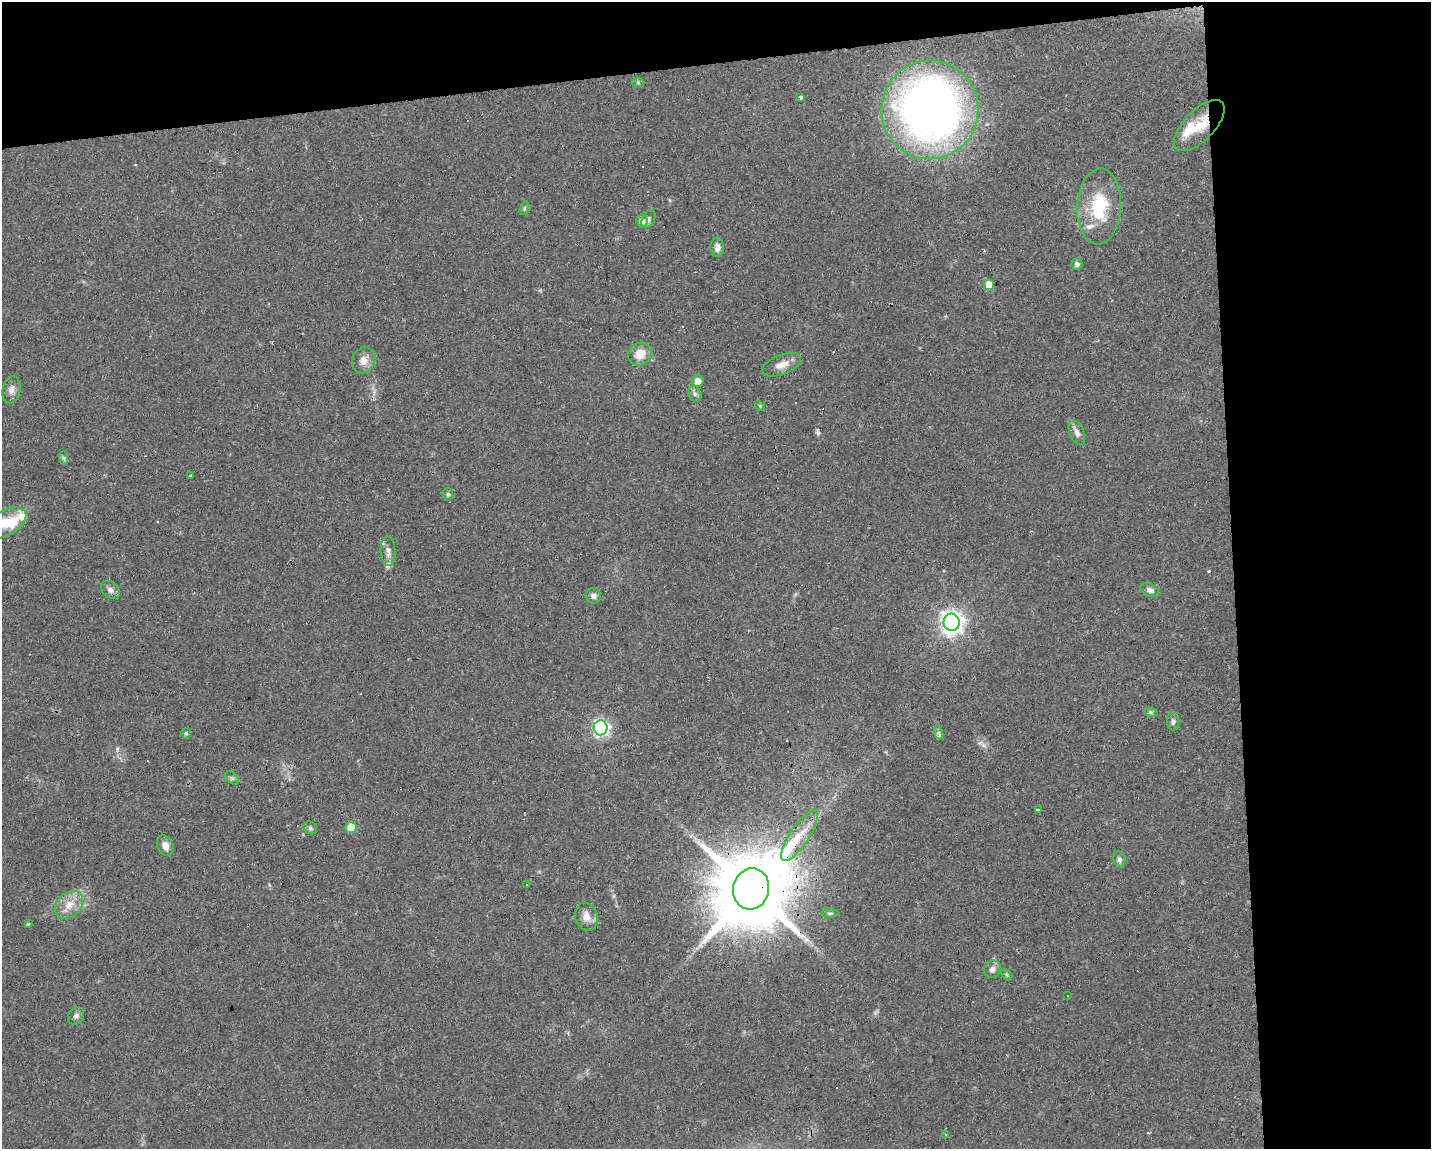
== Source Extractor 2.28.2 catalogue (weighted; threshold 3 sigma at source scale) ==
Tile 3 of 3 x 4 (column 3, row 1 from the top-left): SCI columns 2907-4335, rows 3443-4589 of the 4342 x 4589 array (HDU 1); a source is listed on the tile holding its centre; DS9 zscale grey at full resolution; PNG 1433 x 1151 px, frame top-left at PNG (2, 2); each listed source drawn as its Kron ellipse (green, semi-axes under 4 px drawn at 4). Shown black and unused: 19% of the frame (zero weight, under 2 of 3 exposures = <1% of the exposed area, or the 3 px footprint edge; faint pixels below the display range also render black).
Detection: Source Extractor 2.28.2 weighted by HDU 2 'WHT'; one run over the whole footprint, this tile lists its part. Background 0.0818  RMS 0.0065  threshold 0.0294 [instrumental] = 3 sigma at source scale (4.5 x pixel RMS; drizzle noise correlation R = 1.50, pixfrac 1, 0.0396/0.0396 arcsec/px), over >= 5 px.
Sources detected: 65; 1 too faint to see at this stretch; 7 cosmic-ray / hot-pixel residue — neither listed nor drawn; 6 inside a brighter listed object's ellipse — not listed separately; the other 51 listed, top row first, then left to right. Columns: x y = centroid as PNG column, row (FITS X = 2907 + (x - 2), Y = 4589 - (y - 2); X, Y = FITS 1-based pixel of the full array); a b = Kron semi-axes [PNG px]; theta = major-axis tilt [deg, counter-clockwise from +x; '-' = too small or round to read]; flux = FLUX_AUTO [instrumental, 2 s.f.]
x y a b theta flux
638 82 6 4 0 0.99
801 97 4 3 - 4.3
930 110 49 48 - 440
1199 125 32 15 45 18
1099 206 38 22 87 35
524 208 7 4 71 0.92
648 219 9 6 61 1.8
642 221 6 5 - 3.5
717 248 9 7 -88 3.6
1077 264 5 5 - 2.3
989 285 5 5 - 12
640 354 12 11 - 9.3
363 360 13 11 64 5.8
781 365 21 9 21 6.6
698 381 6 5 - 6.7
11 390 14 9 77 3.8
695 394 8 6 -63 1.9
760 406 5 4 - 0.79
1077 433 12 7 -66 3.3
64 458 7 4 -89 1.1
191 476 4 2 - 1.1
448 494 6 5 - 1.2
6 523 22 12 29 13
388 551 15 7 -87 4
110 590 10 7 -44 2.7
1150 590 10 6 -28 2.4
593 596 8 7 - 2.7
952 622 8 8 - 440
1151 712 7 4 -18 1.1
1173 721 9 6 -90 2.2
601 728 7 7 - 170
186 733 5 4 - 0.96
939 733 7 4 -71 1.4
232 778 8 5 -44 1.3
1038 809 4 3 - 1.8
351 827 5 5 - 16
310 828 7 6 - 1.5
799 836 30 9 56 13
165 846 11 7 -64 4.7
1120 859 8 6 -80 2.2
526 884 3 2 - 0.78
751 889 21 18 76 9000
69 905 16 12 44 9
830 913 9 4 0 1.2
586 917 14 11 -74 6
28 924 4 3 - 1.2
992 969 9 8 - 3.4
1007 975 6 4 -46 0.88
1068 996 3 2 - 0.63
76 1016 9 7 54 2.2
946 1134 4 3 - 1.5
Overlapping masked pixels (flux is a lower limit): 2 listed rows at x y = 1199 125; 751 889
Isophote crosses this tile's border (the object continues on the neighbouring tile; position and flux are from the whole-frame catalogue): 1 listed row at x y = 6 523
Unlisted compact peaks at least as high as the median listed source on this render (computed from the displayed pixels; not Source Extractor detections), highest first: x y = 818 433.